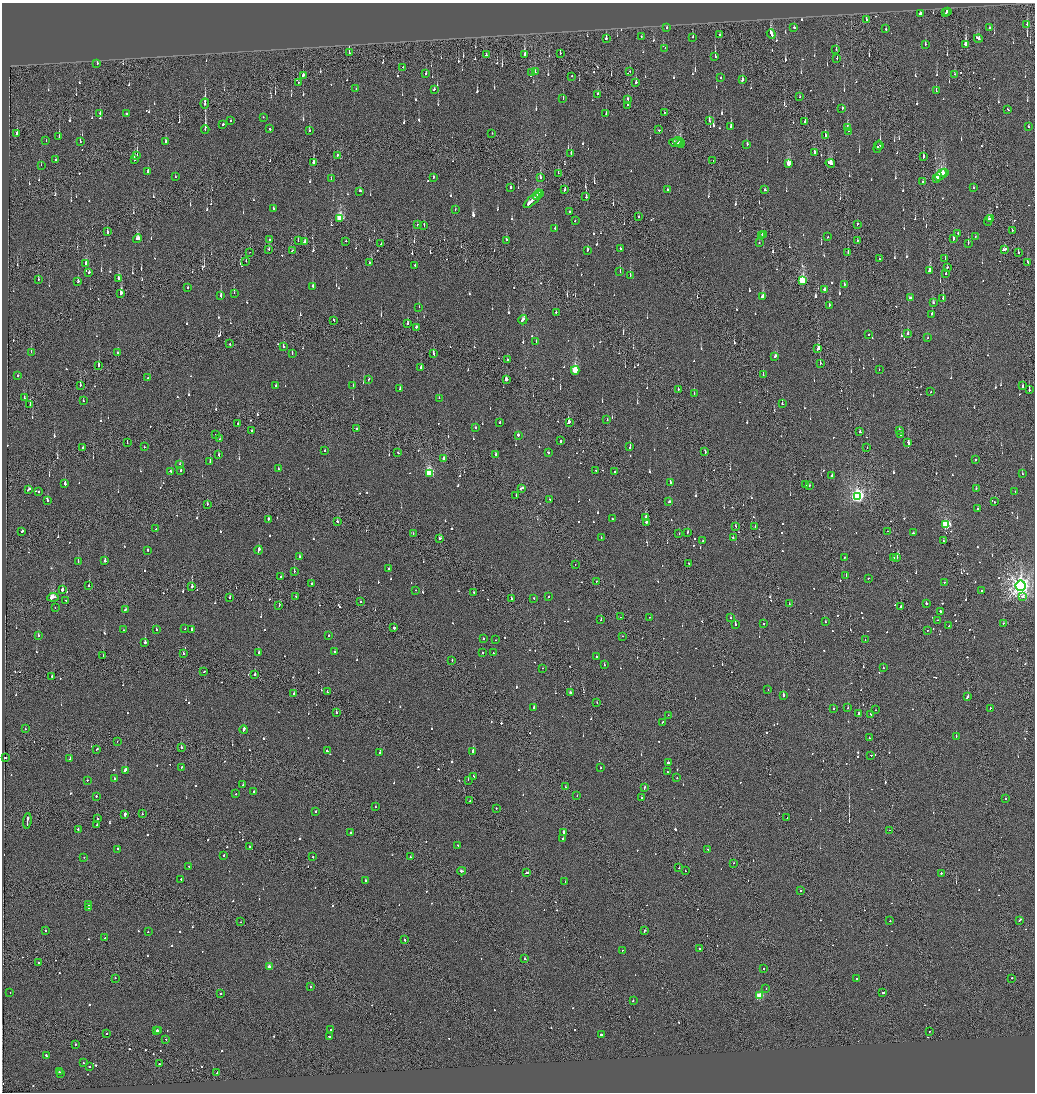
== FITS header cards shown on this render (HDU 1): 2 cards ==
NAXIS1  =                 2065
NAXIS2  =                 2180

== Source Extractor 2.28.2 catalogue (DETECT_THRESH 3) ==
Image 2065 x 2180 px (HDU 1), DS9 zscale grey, zoomed out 1/2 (1 PNG px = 2 x 2 image px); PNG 1037 x 1094 px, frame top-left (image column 1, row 2179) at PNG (2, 3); each listed source drawn as its Kron ellipse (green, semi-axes under 4 px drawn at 4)
Background -0.146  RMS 0.067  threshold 0.201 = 3 sigma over >= 5 px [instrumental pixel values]
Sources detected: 1287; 48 cannot appear on this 1/2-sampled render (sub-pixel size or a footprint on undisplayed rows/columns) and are neither listed nor drawn; of the other 1239, the 500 brightest by FLUX_AUTO listed and drawn (739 fainter detections omitted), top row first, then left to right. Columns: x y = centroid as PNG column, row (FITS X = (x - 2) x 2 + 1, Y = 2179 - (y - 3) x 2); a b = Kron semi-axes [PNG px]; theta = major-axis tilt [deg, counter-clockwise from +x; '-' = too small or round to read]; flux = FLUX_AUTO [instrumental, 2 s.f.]
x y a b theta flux
947 11 3 2 - 250
920 13 2 2 - 3700
946 13 2 1 - 190
866 19 2 2 - 440
1027 24 3 2 - 290
667 28 2 2 - 150
794 28 2 2 - 160
989 28 2 2 - 97
886 29 2 1 - 82
771 34 5 2 - 240
719 35 2 1 - 95
641 36 2 2 - 300
692 37 2 2 - 200
978 38 4 2 - 660
606 39 3 2 - 400
925 44 2 2 - 120
965 44 3 2 - 850
665 48 2 2 - 88
836 49 2 1 - 180
349 53 4 1 - 130
560 53 2 1 - 81
524 54 3 2 - 290
486 55 2 2 - 280
715 56 3 2 - 260
837 58 2 2 - 240
97 64 2 2 - 150
403 67 2 2 - 110
630 71 2 1 - 92
535 72 3 2 - 110
426 73 2 2 - 170
532 73 2 2 - 86
954 74 2 1 - 170
303 75 3 2 - 310
571 76 2 2 - 84
721 78 2 2 - 120
742 80 3 2 - 86
298 82 2 2 - 77
636 82 2 2 - 230
356 89 2 2 - 130
434 89 2 2 - 110
936 91 2 2 - 93
597 94 3 1 - 100
800 97 2 2 - 92
563 98 2 2 - 82
628 99 2 2 - 130
205 103 5 2 - 97
627 105 2 1 - 170
842 108 3 2 - 210
1008 110 3 2 - 150
664 112 2 2 - 120
100 113 2 2 - 260
126 114 2 2 - 260
606 114 2 1 - 130
263 117 2 2 - 81
230 120 2 2 - 120
709 121 2 2 - 190
805 122 3 1 - 490
223 125 3 2 - 210
731 126 3 2 - 290
847 127 3 2 - 99
1028 127 2 2 - 110
269 129 2 2 - 130
205 130 4 2 - 200
309 130 3 2 - 130
658 130 2 2 - 120
848 131 2 2 - 120
492 133 2 2 - 88
17 134 2 2 - 80
825 136 2 2 - 140
59 137 3 2 - 100
46 141 2 1 - 82
80 141 2 2 - 78
678 141 4 2 - 390
166 142 3 2 - 280
676 143 7 2 -5 350
681 144 4 2 - 1300
747 144 2 2 - 110
880 145 2 1 - 540
878 147 6 2 73 95
814 152 2 2 - 98
571 153 2 2 - 270
137 155 2 1 - 140
337 155 2 2 - 150
923 157 3 2 - 150
56 160 2 2 - 320
134 160 4 2 - 310
713 161 2 1 - 74
313 162 2 2 - 120
788 163 4 3 - 360
830 163 5 3 - 320
41 165 2 2 - 89
148 172 3 2 - 92
558 173 3 1 - 110
945 173 2 2 - 130
941 175 6 3 43 1200
175 177 2 2 - 81
433 177 2 2 - 230
540 178 3 2 - 120
331 179 2 2 - 83
936 179 3 2 - 180
923 182 2 1 - 110
511 187 2 2 - 360
974 188 2 2 - 87
565 189 2 2 - 230
667 190 2 2 - 74
765 190 2 2 - 210
360 191 2 2 - 110
539 194 4 2 - 350
537 196 2 2 - 450
586 197 3 2 - 280
533 199 12 2 42 960
273 208 2 2 - 110
455 210 2 1 - 80
570 211 2 2 - 130
639 217 2 1 - 140
340 218 4 3 - 860
990 219 3 1 - 160
575 220 2 2 - 85
988 221 5 2 - 180
857 224 3 2 - 83
417 225 2 2 - 130
424 225 3 1 - 150
555 228 2 1 - 180
1012 231 2 1 - 94
107 232 2 2 - 280
958 234 2 2 - 110
764 235 2 1 - 110
762 236 2 2 - 120
828 237 2 2 - 130
975 237 2 2 - 79
137 239 4 3 - 210
954 239 3 2 - 190
270 240 2 2 - 440
298 240 2 2 - 98
506 240 2 2 - 330
857 240 2 2 - 160
346 241 2 1 - 190
304 242 3 2 - 110
759 243 2 2 - 76
968 243 2 2 - 300
381 244 2 2 - 99
620 248 2 2 - 78
269 249 2 2 - 130
1004 249 3 2 - 290
588 250 3 2 - 75
292 251 3 2 - 130
250 252 2 1 - 130
848 252 2 1 - 160
1018 252 2 2 - 80
879 259 2 2 - 260
945 259 2 1 - 96
246 261 2 1 - 94
369 262 2 2 - 81
1027 262 2 2 - 150
86 264 3 2 - 110
415 266 2 2 - 75
947 267 2 2 - 79
930 270 3 2 - 730
620 272 2 2 - 110
88 273 3 2 - 140
946 274 2 2 - 170
630 275 2 2 - 130
118 278 3 2 - 190
38 280 3 2 - 80
78 281 3 2 - 140
802 281 4 3 - 1100
844 284 2 2 - 110
313 286 3 2 - 120
188 288 2 2 - 110
824 289 3 2 - 730
121 293 3 2 - 620
234 293 3 2 - 160
221 296 3 2 - 150
763 297 3 3 - 230
910 297 4 2 - 200
943 298 3 1 - 110
933 303 2 2 - 130
829 305 3 2 - 120
419 307 2 2 - 93
556 312 2 2 - 99
932 314 2 2 - 320
333 320 2 1 - 190
523 320 5 2 - 190
408 324 2 2 - 390
416 327 2 2 - 260
908 333 3 2 - 130
869 334 2 1 - 100
928 338 2 2 - 77
536 342 2 2 - 92
230 344 2 2 - 140
283 347 2 2 - 130
818 349 3 3 - 530
31 352 2 2 - 77
117 353 2 2 - 110
292 353 2 2 - 120
433 353 3 2 - 110
775 357 4 2 - 1100
507 359 2 2 - 210
820 363 2 2 - 140
99 366 3 2 - 400
421 367 3 2 - 93
575 370 4 3 - 760
879 370 2 1 - 310
18 375 2 2 - 180
763 375 3 1 - 100
148 378 2 2 - 84
506 379 3 2 - 140
368 380 3 2 - 130
80 385 2 2 - 250
276 385 2 2 - 120
353 386 2 2 - 130
1022 386 3 1 - 710
400 389 3 2 - 280
678 389 2 2 - 80
1029 390 2 2 - 240
930 392 2 2 - 93
694 394 2 1 - 120
24 397 3 1 - 120
439 398 2 2 - 120
83 401 2 2 - 74
782 404 2 2 - 100
30 405 2 1 - 140
607 419 2 2 - 120
569 422 4 2 - 230
238 423 2 2 - 180
499 423 2 2 - 81
476 428 2 2 - 130
356 429 2 1 - 520
899 430 2 2 - 450
251 431 2 2 - 93
860 432 2 2 - 79
216 435 2 2 - 120
518 435 2 2 - 720
901 435 2 2 - 100
219 439 2 1 - 75
560 441 2 2 - 310
127 443 2 1 - 110
908 443 3 2 - 260
630 446 3 2 - 170
82 447 2 2 - 150
144 447 2 1 - 89
867 448 2 1 - 81
325 450 2 2 - 120
705 451 3 1 - 400
398 452 2 2 - 85
548 452 3 2 - 180
496 454 2 2 - 110
219 455 3 2 - 110
444 459 3 3 - 130
975 459 2 1 - 210
210 462 2 2 - 440
180 464 2 2 - 79
278 469 2 1 - 120
596 470 2 2 - 94
171 471 2 2 - 120
180 471 2 2 - 120
615 472 2 2 - 90
429 473 4 3 - 950
1022 474 2 2 - 110
832 476 2 2 - 94
670 482 2 2 - 110
65 484 2 2 - 560
806 484 2 2 - 84
809 485 2 2 - 84
521 488 4 2 - 290
976 488 2 2 - 84
28 490 4 2 - 160
1015 491 2 2 - 89
39 492 2 2 - 89
516 495 2 1 - 100
857 496 4 4 - 3900
550 499 2 2 - 160
47 500 2 2 - 76
669 502 3 2 - 91
994 502 2 1 - 100
207 504 2 2 - 100
978 509 2 2 - 83
645 518 3 2 - 100
268 519 2 2 - 260
612 519 2 2 - 140
337 521 2 2 - 130
646 522 2 2 - 1800
946 525 4 3 - 1300
735 526 2 1 - 110
755 526 2 2 - 92
156 529 2 2 - 82
888 531 2 1 - 110
21 532 3 1 - 230
688 532 2 2 - 220
913 533 2 2 - 97
413 534 2 1 - 120
679 534 2 1 - 80
601 537 2 1 - 150
733 538 2 2 - 90
439 539 3 2 - 150
703 541 2 2 - 110
943 541 2 2 - 74
148 550 2 2 - 150
258 550 4 2 - 580
300 557 2 2 - 180
844 557 2 2 - 96
894 557 2 1 - 120
897 557 2 2 - 520
105 561 2 2 - 510
78 562 2 2 - 420
689 563 2 1 - 120
575 565 2 1 - 79
389 569 2 1 - 320
294 571 2 1 - 86
846 575 2 2 - 80
281 577 2 2 - 110
868 578 2 2 - 110
596 581 2 1 - 80
944 582 2 2 - 100
311 584 2 2 - 100
89 586 2 1 - 370
1021 586 5 5 - 9700
192 587 2 1 - 1100
62 590 2 2 - 1300
415 590 2 1 - 110
982 590 2 2 - 80
474 592 2 2 - 85
296 596 2 1 - 190
53 597 5 2 - 460
548 597 2 2 - 76
1023 597 3 3 - 160
229 598 3 2 - 120
511 598 2 1 - 210
534 598 2 1 - 150
66 600 2 2 - 88
360 602 2 2 - 92
926 603 2 2 - 330
789 604 2 1 - 150
279 605 2 1 - 400
55 607 2 2 - 79
901 607 2 2 - 80
125 610 2 2 - 93
940 611 2 2 - 160
620 617 2 1 - 120
649 617 2 2 - 86
731 618 2 2 - 85
601 620 2 2 - 170
938 620 2 2 - 160
825 622 2 2 - 81
1004 623 2 2 - 100
735 624 2 2 - 230
763 624 2 1 - 96
949 626 2 2 - 130
394 628 2 1 - 2700
185 629 2 2 - 76
191 629 2 2 - 290
123 630 2 2 - 170
156 630 2 2 - 110
927 630 2 2 - 170
328 635 2 2 - 300
38 636 2 2 - 350
623 636 2 2 - 120
483 639 2 2 - 120
496 640 2 1 - 97
865 640 2 1 - 100
145 643 2 2 - 800
259 652 2 2 - 150
335 652 2 2 - 120
183 653 2 2 - 87
482 653 2 2 - 95
493 653 2 2 - 150
103 656 2 2 - 230
596 657 2 2 - 140
452 660 2 2 - 81
604 665 2 2 - 90
543 668 2 2 - 92
883 668 2 1 - 95
204 671 2 2 - 93
255 674 2 1 - 1100
52 677 2 2 - 110
768 690 2 2 - 110
327 692 2 2 - 120
294 693 2 2 - 340
570 693 2 2 - 180
783 695 2 2 - 740
967 697 4 2 - 200
597 702 2 1 - 110
534 707 2 2 - 150
848 708 2 2 - 140
990 708 2 1 - 100
833 709 2 2 - 110
876 710 2 1 - 89
336 712 2 2 - 560
859 713 4 2 - 360
870 714 2 2 - 130
668 715 2 1 - 95
663 722 2 2 - 170
25 729 2 2 - 86
244 730 4 2 - 220
956 736 2 2 - 140
869 738 2 2 - 230
117 742 2 1 - 78
181 748 2 2 - 160
97 749 2 2 - 150
327 751 3 2 - 290
473 751 3 2 - 1000
380 753 2 2 - 100
871 755 2 2 - 170
6 757 2 2 - 250
70 759 2 2 - 130
668 763 2 2 - 730
182 767 3 2 - 120
601 768 2 2 - 77
125 770 3 2 - 490
667 772 2 2 - 270
474 776 3 2 - 180
677 778 2 2 - 120
114 779 2 2 - 98
87 780 2 2 - 84
468 780 2 1 - 190
243 785 2 2 - 77
565 787 2 1 - 79
644 787 3 1 - 150
253 792 2 2 - 74
236 794 2 2 - 100
96 796 2 2 - 150
577 796 2 1 - 79
641 798 2 1 - 140
1005 799 2 2 - 95
470 801 2 2 - 83
375 807 2 2 - 96
496 808 2 2 - 82
315 811 2 2 - 140
125 814 3 2 - 400
142 814 2 1 - 76
787 818 2 1 - 91
98 819 2 2 - 120
27 821 8 1 84 410
97 825 2 2 - 97
78 829 2 2 - 150
889 830 2 1 - 86
350 832 2 2 - 84
564 833 3 2 - 540
563 839 2 2 - 110
457 845 2 2 - 110
249 846 2 2 - 100
117 849 2 2 - 110
708 849 2 2 - 85
224 855 2 2 - 150
84 857 2 2 - 85
313 857 2 2 - 140
410 857 2 1 - 79
733 863 2 2 - 140
189 866 2 2 - 180
679 868 2 1 - 130
462 871 4 2 - 340
685 871 2 1 - 100
527 873 3 2 - 360
941 873 2 2 - 530
181 879 2 2 - 300
366 880 2 2 - 150
565 882 2 2 - 81
801 890 2 2 - 540
89 905 2 2 - 89
88 907 2 2 - 230
1020 920 3 2 - 150
890 921 2 2 - 170
241 922 2 1 - 80
45 930 2 2 - 110
644 931 3 2 - 170
148 932 2 1 - 120
105 938 2 2 - 99
405 940 2 2 - 170
700 949 2 2 - 130
622 951 2 1 - 91
525 959 2 2 - 120
39 963 2 2 - 130
269 967 3 3 - 210
763 969 2 2 - 91
115 978 2 2 - 110
1011 978 2 2 - 230
856 979 2 2 - 110
311 986 2 2 - 100
766 988 2 1 - 86
10 992 2 2 - 81
883 992 3 1 - 270
220 994 2 2 - 130
759 996 3 3 - 630
633 1001 2 1 - 430
157 1030 2 2 - 130
330 1030 2 2 - 78
159 1031 2 1 - 83
929 1032 2 1 - 97
107 1034 2 2 - 100
601 1035 2 2 - 990
329 1037 2 2 - 390
166 1039 2 2 - 110
76 1044 2 2 - 160
46 1055 2 2 - 100
83 1063 2 2 - 86
159 1064 2 2 - 470
89 1067 2 2 - 84
59 1072 2 2 - 120
217 1073 2 2 - 140
61 1074 2 2 - 100
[739 fainter detections neither listed nor drawn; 48 sub-pixel or undisplayed-footprint detections neither listed nor drawn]